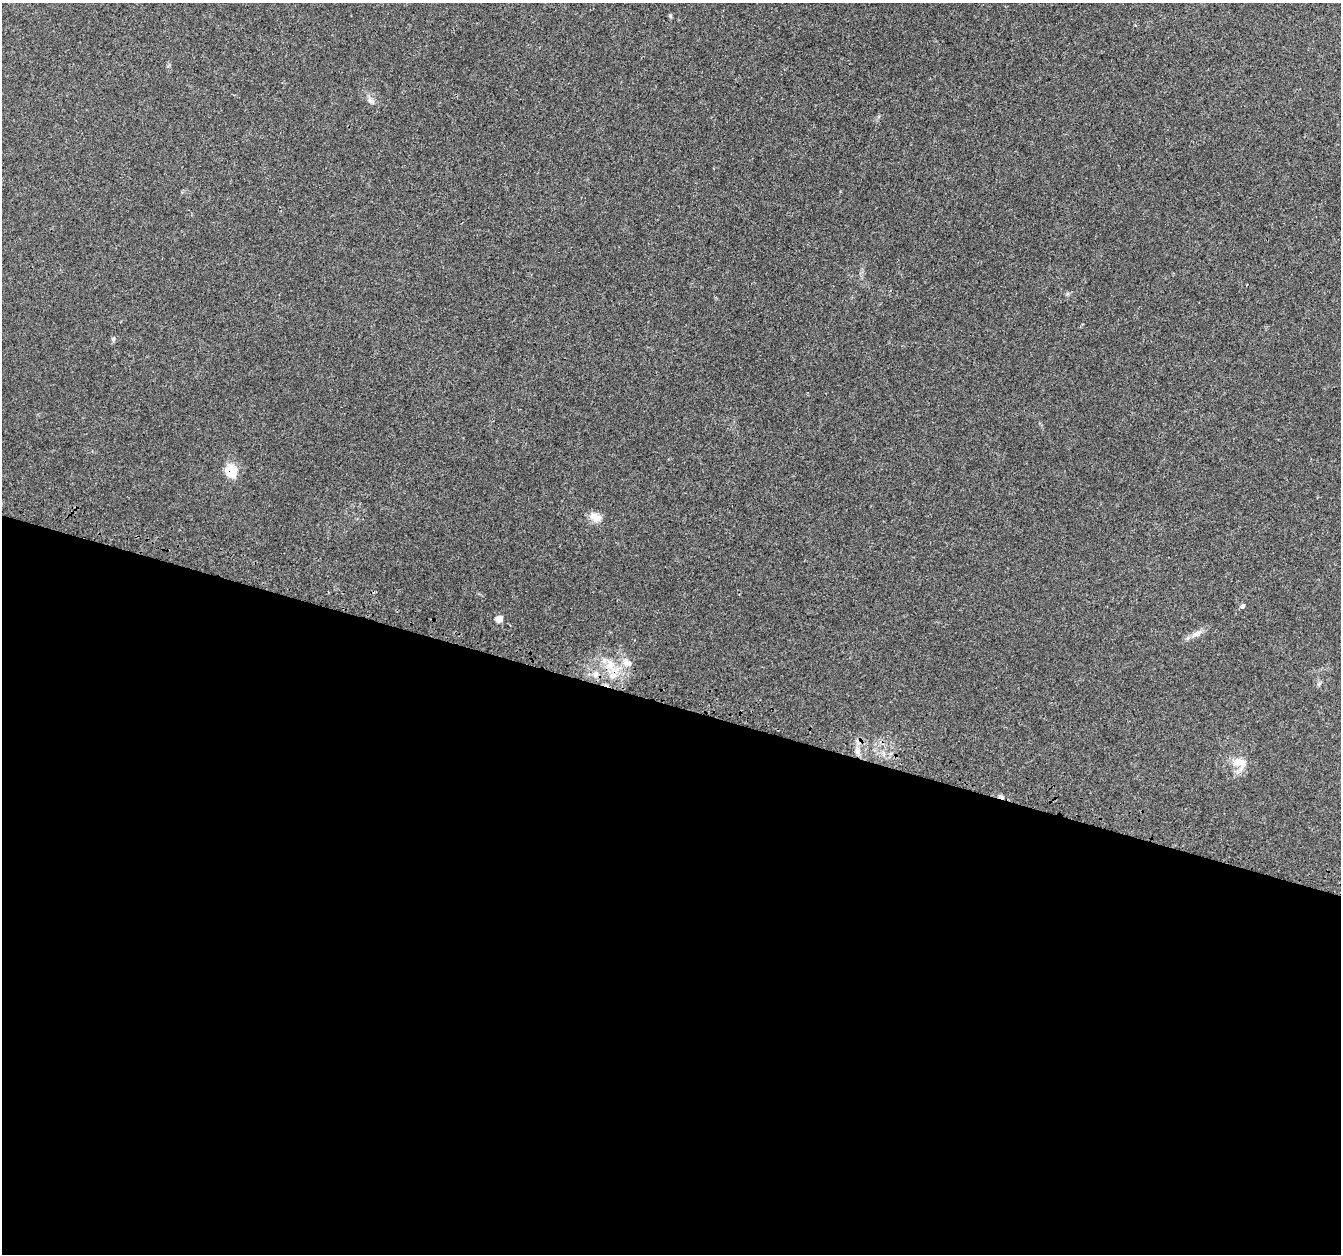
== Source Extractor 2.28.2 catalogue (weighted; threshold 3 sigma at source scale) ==
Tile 14 of 4 x 4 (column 2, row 4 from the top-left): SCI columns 1371-2709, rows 337-1588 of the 5408 x 5619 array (HDU 1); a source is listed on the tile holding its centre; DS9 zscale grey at full resolution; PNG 1343 x 1256 px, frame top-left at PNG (2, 3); no overlay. Shown black and unused: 44% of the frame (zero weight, under 3 of 4 exposures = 4% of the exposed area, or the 3 px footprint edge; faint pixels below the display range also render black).
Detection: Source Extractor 2.28.2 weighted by HDU 2 'WHT'; one run over the whole footprint, this tile lists its part. Background 0.0279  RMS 0.0034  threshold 0.0155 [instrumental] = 3 sigma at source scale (4.5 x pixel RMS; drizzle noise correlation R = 1.50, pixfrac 1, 0.0396/0.0396 arcsec/px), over >= 5 px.
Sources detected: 14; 1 cosmic-ray / hot-pixel residue — not listed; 1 inside a brighter listed object's ellipse — not listed separately; the other 12 listed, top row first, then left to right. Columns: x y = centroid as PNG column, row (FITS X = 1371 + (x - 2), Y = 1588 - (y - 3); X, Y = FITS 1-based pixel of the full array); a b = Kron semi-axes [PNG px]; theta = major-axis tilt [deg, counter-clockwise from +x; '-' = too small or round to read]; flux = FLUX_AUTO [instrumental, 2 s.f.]
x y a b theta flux
371 101 11 7 -33 1.4
113 339 7 5 89 0.63
231 470 7 6 - 19
595 517 17 11 -32 3.1
1242 606 6 5 - 0.82
499 619 6 6 - 3.1
1197 633 17 7 30 2.5
626 662 12 10 -29 2.6
610 665 14 11 84 4.7
596 674 7 7 - 1.3
857 751 11 6 -85 1.9
1240 762 23 12 -7 4.8
Overlapping masked pixels (flux is a lower limit): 1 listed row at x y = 231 470
Unlisted compact peaks at least as high as the median listed source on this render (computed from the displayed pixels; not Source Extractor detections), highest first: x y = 670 16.